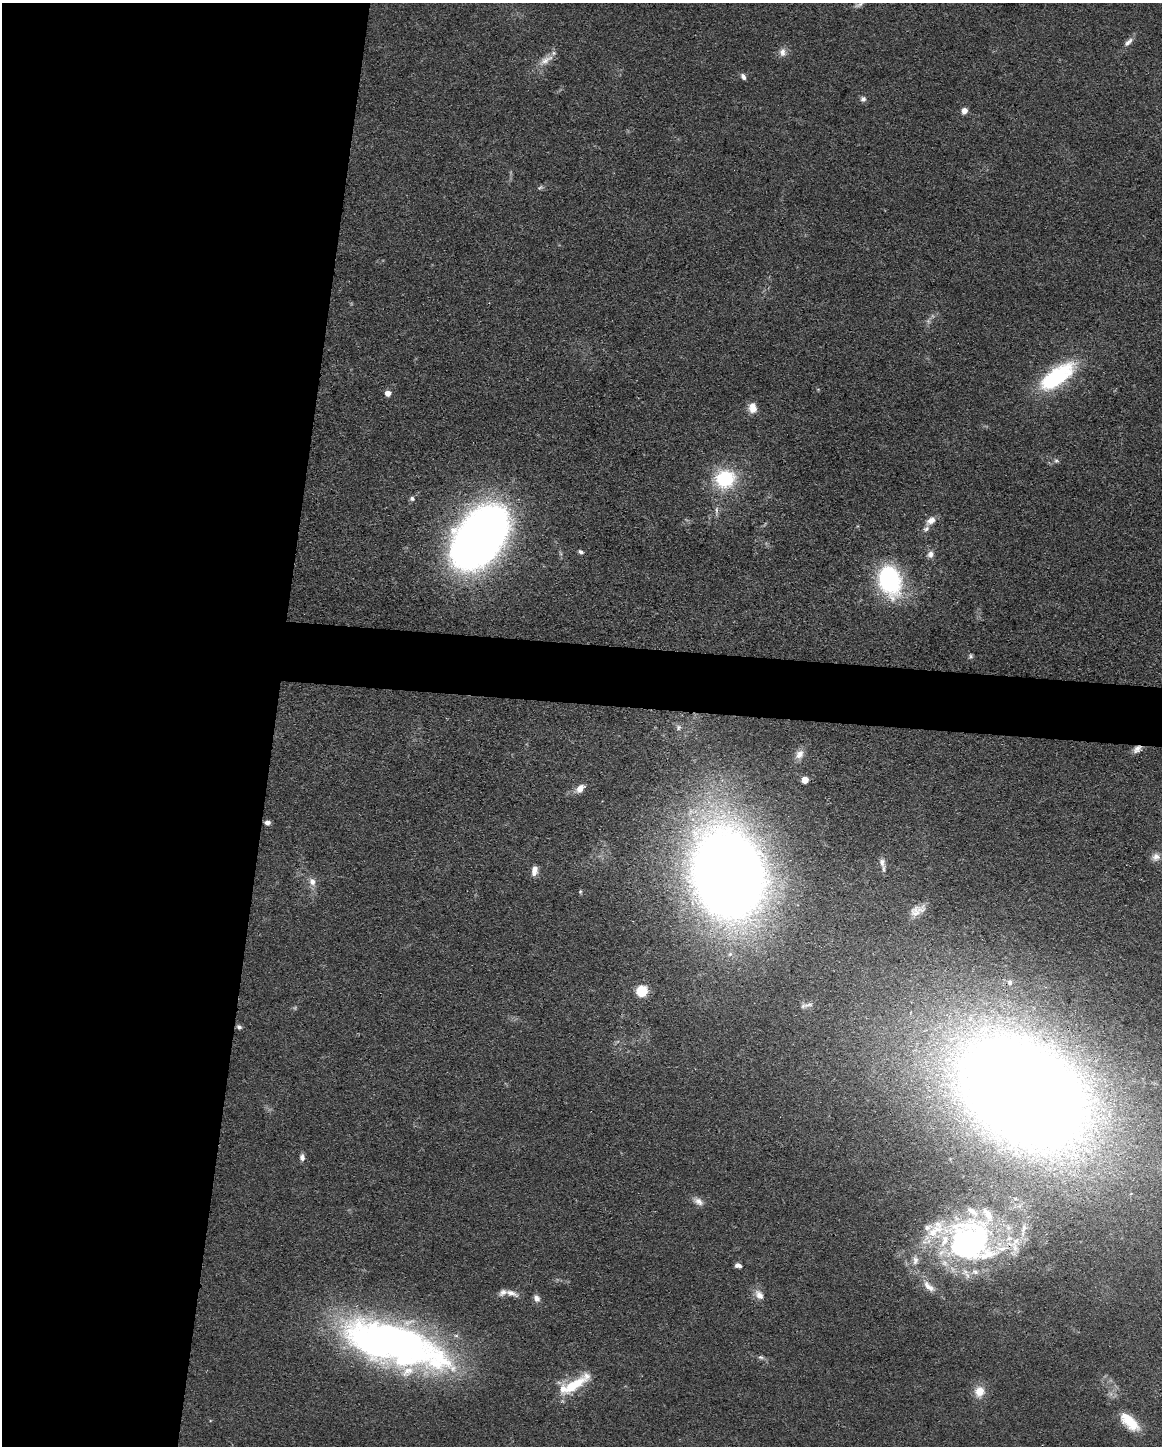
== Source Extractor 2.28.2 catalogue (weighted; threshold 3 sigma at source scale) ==
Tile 5 of 4 x 3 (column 1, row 2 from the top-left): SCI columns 1-1160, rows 1666-3109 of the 4640 x 4662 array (HDU 1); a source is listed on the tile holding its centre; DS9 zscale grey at full resolution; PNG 1164 x 1448 px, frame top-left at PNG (2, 3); no overlay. Shown black and unused: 27% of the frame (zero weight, under 3 of 4 exposures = <1% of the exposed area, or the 3 px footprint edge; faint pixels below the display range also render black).
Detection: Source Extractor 2.28.2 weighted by HDU 2 'WHT'; one run over the whole footprint, this tile lists its part. Background 0.0779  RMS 0.006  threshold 0.0271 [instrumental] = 3 sigma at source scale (4.5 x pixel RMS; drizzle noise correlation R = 1.50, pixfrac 1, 0.05/0.05 arcsec/px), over >= 5 px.
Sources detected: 63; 1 inside a brighter object's white glare — not listed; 10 inside a brighter listed object's ellipse — not listed separately; the other 52 listed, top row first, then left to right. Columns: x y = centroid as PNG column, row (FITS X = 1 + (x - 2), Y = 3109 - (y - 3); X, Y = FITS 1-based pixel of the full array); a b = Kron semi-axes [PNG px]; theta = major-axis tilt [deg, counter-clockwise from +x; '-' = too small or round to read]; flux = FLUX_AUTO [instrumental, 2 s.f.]
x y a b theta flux
859 5 14 5 25 2.2
1128 42 14 6 44 3.2
782 52 12 9 -89 3.8
546 60 23 9 31 6.7
743 77 8 5 -57 2.3
863 99 8 7 - 2
964 111 7 6 - 3.7
540 187 9 5 27 1.3
1056 377 47 19 37 58
388 393 5 5 - 5.1
753 408 12 10 -76 6.3
1056 461 7 5 -39 1.2
725 479 24 21 15 38
412 498 6 6 - 1.5
716 511 14 4 86 2.2
931 521 14 8 42 4.7
480 537 57 34 52 500
580 552 6 4 -27 1.5
930 554 10 8 52 3.1
889 580 28 19 -74 85
971 656 7 5 -63 1.1
679 727 8 8 - 2.2
1137 749 11 7 44 3.4
799 754 14 10 54 4.9
805 780 5 5 - 11
580 788 11 7 45 5.3
267 823 5 5 - 2.7
1156 857 11 9 9 3.8
882 862 13 8 -87 3.4
534 871 13 7 79 4.1
728 874 66 50 -74 1100
312 882 11 8 -74 4.3
917 910 22 11 24 6.8
1010 982 8 6 -62 1.7
642 991 6 5 - 69
808 1005 15 4 12 2.3
239 1027 7 5 -33 1.5
1024 1093 97 67 -35 1700
302 1157 8 6 -87 2.4
699 1201 14 8 -36 3.8
970 1241 60 50 -12 200
915 1260 15 9 -89 6.2
738 1265 7 4 -15 2.4
929 1287 22 9 -44 7.4
511 1293 18 7 -19 4.3
759 1295 15 9 -52 4.8
537 1298 10 7 -57 2.8
384 1340 99 40 -13 360
760 1357 8 5 -8 1.5
573 1386 43 11 33 23
979 1392 15 13 73 8.5
1132 1423 24 12 -35 15
Overlapping masked pixels (flux is a lower limit): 4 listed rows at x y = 1137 749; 728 874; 1024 1093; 970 1241
Isophote crosses this tile's border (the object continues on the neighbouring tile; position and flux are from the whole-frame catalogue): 1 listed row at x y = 1024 1093